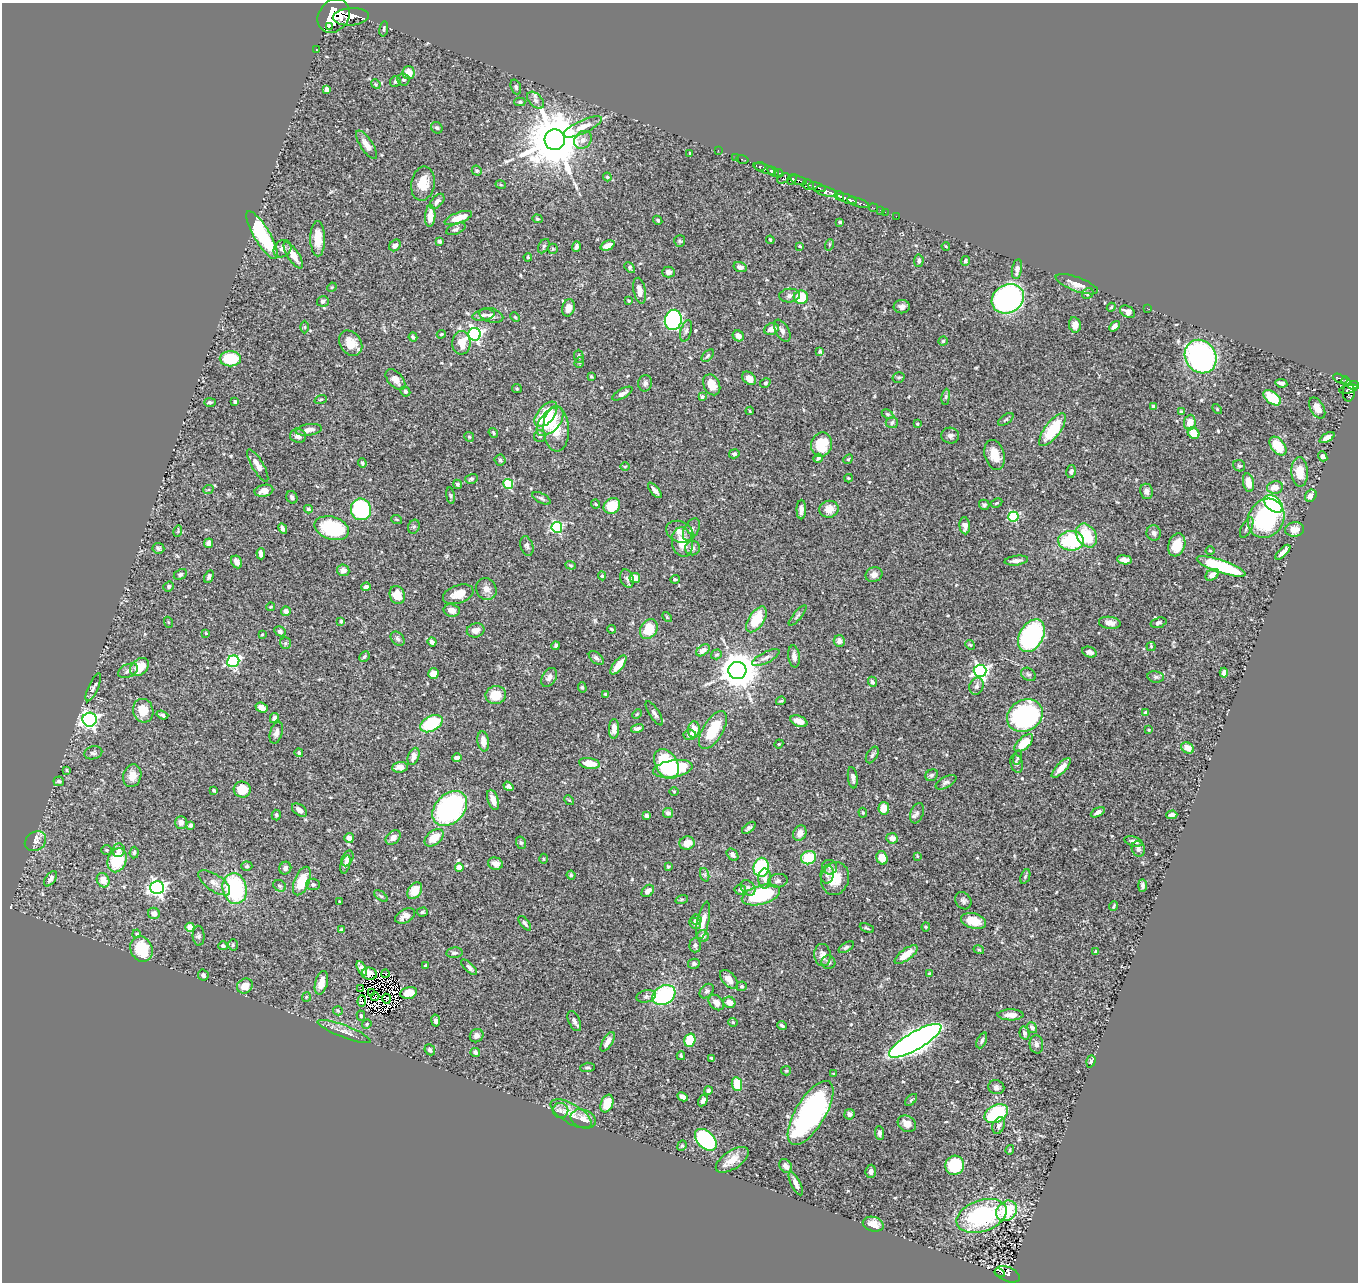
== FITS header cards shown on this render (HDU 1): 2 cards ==
NAXIS1  =                 1356
NAXIS2  =                 1280

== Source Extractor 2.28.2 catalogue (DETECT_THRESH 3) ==
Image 1356 x 1280 px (HDU 1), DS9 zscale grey, 1 PNG px = 1 image px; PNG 1360 x 1284 px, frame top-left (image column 1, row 1280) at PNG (2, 3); each listed source drawn as its Kron ellipse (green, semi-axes under 4 px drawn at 4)
Background 0.496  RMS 0.02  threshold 0.0606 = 3 sigma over >= 5 px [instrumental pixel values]
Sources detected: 544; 6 with non-positive FLUX_AUTO (blend fragments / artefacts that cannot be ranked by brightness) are neither listed nor drawn; of the other 538, the 500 brightest by FLUX_AUTO listed and drawn (38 fainter detections omitted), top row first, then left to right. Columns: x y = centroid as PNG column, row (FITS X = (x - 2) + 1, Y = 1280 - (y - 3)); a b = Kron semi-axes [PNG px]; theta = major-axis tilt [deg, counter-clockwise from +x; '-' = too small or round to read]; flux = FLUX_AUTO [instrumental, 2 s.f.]
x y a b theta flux
334 16 18 15 52 7800
351 17 18 9 4 2800
329 26 4 3 - 300
384 29 7 4 79 2.3
316 50 3 3 - 20
408 73 6 6 - 17
403 80 6 6 - 2.7
395 81 5 5 - 2.9
376 84 5 4 - 1.5
516 87 8 5 -69 2.6
327 89 4 4 - 9.4
536 100 10 6 -44 5.4
520 102 5 4 - 2.4
583 127 21 6 25 15
437 128 6 5 - 2.2
555 140 10 10 - 10000
583 140 10 8 47 8.4
367 145 16 6 -56 10
718 150 2 2 - 7.3
690 153 3 3 - 2
735 157 2 2 - 9.8
742 159 6 3 -15 32
760 166 5 3 - 260
764 169 11 4 -20 730
477 171 5 4 - 2.8
773 172 6 4 -31 580
779 173 4 3 - 240
607 177 4 3 - 1.5
784 178 7 4 29 220
792 179 6 3 50 160
798 180 8 3 -20 330
423 184 17 11 80 23
808 184 6 5 - 290
501 185 5 3 - 1.5
817 187 9 3 -16 250
826 192 11 4 -13 1500
839 196 5 3 - 410
847 199 10 3 -19 640
437 201 9 5 47 4.9
858 203 11 3 -18 190
873 208 4 2 - 9.2
880 210 2 2 - 5.9
885 212 2 2 - 3.9
430 216 11 5 88 15
896 216 2 2 - 6.8
458 218 14 5 20 21
537 219 5 4 - 1.4
658 220 5 3 - 2
840 222 3 3 - 2.2
456 229 10 5 22 3.6
262 235 27 8 -59 120
318 239 18 7 -89 22
770 240 4 3 - 1.4
439 241 4 3 - 2.8
680 241 6 5 - 2.2
395 245 6 5 - 6.4
607 245 7 4 23 11
829 245 6 3 71 1.6
544 246 7 5 61 2.5
800 246 4 3 - 1.3
946 246 4 3 - 1.2
576 247 5 3 - 4
282 249 9 8 - 7.6
553 249 5 5 - 1.6
293 255 15 5 -56 15
528 257 4 3 - 1.4
919 261 6 4 85 3
965 261 5 4 - 2.5
630 267 6 4 -45 3.1
740 267 7 5 -17 5
1017 269 10 5 80 6.5
668 272 6 5 - 5.1
1077 284 22 7 -20 12
332 287 5 4 - 1.3
640 291 13 6 -79 11
1088 293 6 5 - 3.1
790 295 10 7 3 5.4
801 297 7 7 - 56
1008 299 17 14 29 360
323 301 6 5 - 3.4
629 301 4 3 - 1.4
902 307 8 6 -2 5.4
1111 307 4 4 - 1.5
568 308 9 6 75 8
1147 308 3 2 - 2.8
1128 312 8 5 -29 7.4
483 315 11 5 9 4.8
491 315 12 7 -16 6.3
515 317 5 3 - 1.4
673 320 10 8 77 200
1075 325 8 6 -79 9.4
1114 326 6 3 48 4.6
305 327 6 4 90 1.6
771 329 8 5 19 11
686 331 11 5 73 4.2
782 331 12 6 -60 5.6
441 334 4 3 - 1.6
475 334 6 6 - 330
738 336 6 5 - 8.7
413 337 4 3 - 2.6
943 341 4 4 - 1.6
351 343 14 10 -53 18
461 343 12 9 88 21
820 351 4 4 - 2.7
579 356 6 5 - 2.3
708 356 7 4 47 2.3
1201 357 17 15 -54 340
230 359 10 7 0 59
579 362 5 4 - 2
591 376 4 3 - 1.6
898 377 6 5 - 2.4
749 378 8 5 -45 12
395 379 12 7 -48 10
1340 379 7 3 -24 83
1346 382 5 4 - 78
645 383 8 7 - 4.3
765 383 5 4 - 2.3
1281 383 6 3 -8 3.9
712 385 11 8 -64 18
1353 385 6 4 8 310
517 389 5 4 - 1.6
1348 389 9 4 14 250
405 392 5 4 - 3.3
1349 393 9 6 88 270
622 394 11 4 30 6.1
702 397 3 3 - 1.8
946 397 8 4 82 2.2
1272 398 10 5 -38 48
321 399 6 3 19 1.4
210 402 6 4 0 2.9
235 402 3 3 - 4.1
1154 406 4 3 - 9.4
1317 408 11 6 -61 13
1217 409 5 3 - 1.3
750 411 4 4 - 1.2
1181 412 3 3 - 1.6
546 414 15 8 50 62
888 414 6 4 -26 2
1006 419 9 4 36 2.5
550 421 17 9 49 38
1190 422 8 6 85 17
892 423 6 5 - 3.6
917 424 4 3 - 1.3
556 429 22 13 -88 31
309 430 13 5 8 8.5
1053 430 19 7 53 58
493 433 5 4 - 2
1193 433 6 5 - 17
298 436 8 7 - 5.4
540 436 6 6 - 2.7
950 436 9 8 - 4.5
469 437 5 4 - 1.9
1327 438 8 4 31 7.9
821 445 12 10 74 43
1278 446 11 6 -51 29
734 454 5 4 - 2.5
995 455 15 9 -74 20
1323 456 5 4 - 4.9
818 458 5 3 - 2.7
848 459 5 4 - 1.8
500 460 5 5 - 2.6
362 463 5 3 - 2.2
258 465 18 5 -59 11
1239 466 6 5 - 2.8
625 467 5 3 - 1.4
1071 471 6 4 76 3.1
1300 472 15 8 -86 23
848 478 4 3 - 1.4
471 479 6 5 - 2.5
1248 483 9 5 -79 16
457 484 4 4 - 2.9
508 484 5 4 - 70
1275 487 8 6 11 13
208 490 5 3 - 1.5
655 490 9 4 -50 6
264 491 9 6 13 11
1147 491 8 6 -81 6.7
450 496 8 4 -81 2
1311 496 6 5 - 9.7
292 497 6 5 - 3.1
541 498 10 5 -27 3.1
997 503 6 4 26 1.9
596 504 5 3 - 1.4
1273 504 10 7 -42 160
984 505 5 5 - 2.8
612 506 9 7 40 45
308 509 4 3 - 1.7
361 509 11 10 - 160
829 509 9 8 - 15
801 510 10 4 89 5.6
1013 517 5 5 - 81
1266 518 20 17 58 150
397 520 5 3 - 1.4
965 526 9 5 -83 6.3
414 527 7 5 67 2.5
557 527 5 5 - 150
332 528 18 11 -17 100
1247 528 11 5 63 3.9
283 529 5 4 - 3.6
691 529 12 7 60 6.3
1294 529 9 7 5 12
178 531 6 3 73 1.4
680 532 14 10 -23 11
1154 533 8 7 - 5
1087 535 13 9 -55 48
1071 541 13 10 1 81
682 542 15 10 -80 28
209 543 5 4 - 7.8
1177 545 12 8 72 26
527 546 10 6 -74 3.7
158 548 6 5 - 2.9
692 548 7 7 - 4.5
1210 551 4 3 - 1.3
1283 552 9 4 45 8.4
261 554 6 4 -85 6.6
1124 560 7 4 -8 8.1
1016 561 12 5 7 6.2
237 562 7 5 -63 8.9
571 565 5 4 - 1.8
1221 566 25 6 -19 110
343 570 6 5 - 7.7
180 574 7 5 28 3.7
874 575 9 7 24 6.7
1212 575 7 5 31 8
602 576 4 4 - 1.6
209 577 6 4 63 3.6
635 578 5 5 - 18
627 579 9 6 -71 3.7
675 579 5 4 - 2.4
169 587 5 5 - 3.7
366 587 5 4 - 6
486 589 11 10 - 8.8
458 594 16 9 18 17
397 595 9 7 -68 24
271 607 4 3 - 1.7
452 610 8 6 -10 9.5
286 611 5 4 - 4.8
798 615 13 4 50 3.2
667 617 6 3 -47 1.4
756 619 14 7 56 43
341 621 3 3 - 1.5
168 622 5 3 - 1.3
1110 623 11 6 -7 8.3
1158 623 8 5 17 3.1
612 629 4 3 - 1.5
649 629 11 8 56 33
476 630 9 7 12 8.1
280 631 6 4 -29 3.5
206 633 4 3 - 1.4
262 634 4 4 - 1.2
1031 636 17 11 60 200
398 639 8 6 -45 3.5
839 641 6 5 - 5.5
432 642 4 4 - 4.5
285 643 6 5 - 2
970 645 5 4 - 1.5
556 646 4 4 - 2.4
1151 646 4 4 - 1.4
703 650 7 5 37 7.4
1089 652 7 5 -20 6.9
716 654 6 5 - 2.2
794 656 11 5 -84 7.9
364 657 5 4 - 2.2
596 658 8 5 -40 3.5
766 658 15 5 27 6
233 661 6 5 - 170
618 665 11 5 52 18
139 667 10 7 40 24
737 670 9 8 - 3200
128 671 10 6 26 5.8
980 671 6 6 - 330
433 673 6 5 - 16
1224 673 5 4 - 5.3
1028 674 8 6 -35 3.1
549 677 10 7 60 6.1
1156 677 8 5 -9 3.7
872 682 5 4 - 3
976 686 9 7 66 5
93 687 15 5 65 4
582 687 5 4 - 2
605 694 3 3 - 1.5
496 695 10 9 - 27
781 701 5 3 - 1.8
262 708 6 4 -21 11
143 711 12 10 -74 23
654 713 14 5 -57 4.9
1146 713 4 3 - 3.3
637 714 5 3 - 1.4
162 715 6 4 -20 2.5
1025 715 19 15 31 230
274 718 5 4 - 4.9
90 720 7 7 - 440
799 721 9 5 -23 9.9
431 724 12 7 29 79
637 728 6 3 14 3.8
614 729 10 5 88 9.5
694 730 8 6 83 16
713 730 21 10 59 49
1149 730 3 3 - 1.2
276 733 11 6 74 5.9
690 735 6 5 - 5.5
483 741 10 6 -80 12
1024 743 11 6 43 29
779 744 4 4 - 1.3
1187 748 7 5 -30 11
93 753 9 6 14 3.5
299 753 4 4 - 2.3
872 755 9 5 60 3.3
413 756 9 5 70 8.1
457 758 5 4 - 4.1
1017 758 7 4 75 1.8
589 763 10 5 -8 16
666 764 16 11 -59 71
1017 764 9 6 -74 4.2
400 767 8 5 5 10
1061 768 13 5 46 11
673 769 20 8 9 120
66 770 3 3 - 1.4
932 775 6 5 - 2.4
132 776 11 9 74 14
853 778 11 5 -82 5.6
59 781 5 5 - 3
946 782 11 5 29 4.2
508 786 5 4 - 3.7
214 790 4 3 - 2.1
242 790 8 8 - 26
674 791 5 3 - 1.3
493 800 10 5 -71 11
569 800 5 4 - 1.5
884 808 6 5 - 19
450 809 20 14 46 270
299 810 8 5 -38 6.7
1098 812 7 4 27 4.3
668 813 5 5 - 4.3
863 813 5 4 - 1.5
917 813 10 6 70 4.5
276 815 5 4 - 2.1
646 815 4 3 - 5.3
1172 815 5 4 - 5.2
181 822 6 6 - 7.1
191 825 4 3 - 2.5
749 828 8 4 38 3.1
800 833 8 6 62 10
349 838 5 4 - 6.9
393 838 8 6 43 8.5
434 838 11 7 40 24
892 838 6 5 - 7.1
35 841 11 9 34 7.4
1133 841 9 4 -15 4.7
521 843 6 5 - 2.2
687 843 8 6 13 16
1138 849 8 6 -73 3.9
107 850 5 4 - 1.9
118 850 7 6 - 5.2
134 852 6 4 84 2.2
733 855 7 5 -49 4.1
917 856 4 3 - 1.3
347 858 8 5 64 4
809 858 8 6 24 39
882 858 7 5 -71 18
543 859 5 3 - 1.4
117 860 12 9 68 59
345 864 9 4 74 5
495 864 7 6 - 8.9
247 866 5 4 - 1.9
459 867 4 4 - 17
668 867 4 3 - 1.9
761 867 9 7 81 92
829 867 7 7 - 5.2
285 868 6 6 - 4.8
827 874 9 6 84 4.8
571 875 4 4 - 2.1
705 875 7 4 -71 2.6
1025 876 7 4 70 2
765 878 10 6 89 7.3
835 878 16 14 74 29
51 879 9 5 56 5
103 880 7 6 - 13
302 881 15 7 69 39
778 881 10 6 11 4.7
214 883 19 8 -35 10
313 884 7 5 -3 3.3
280 886 7 5 -32 2.8
1142 886 6 4 -90 4
157 888 7 6 - 470
235 888 15 12 -77 130
748 888 8 6 -50 4.8
740 890 6 5 - 3.2
415 891 9 6 56 22
648 891 7 5 45 7.9
761 895 20 9 16 120
381 896 8 4 -35 2.1
682 899 6 4 18 1.7
963 901 9 7 -51 4
340 902 4 3 - 1.5
1114 906 5 2 - 1.5
422 912 6 4 2 2.4
154 913 6 5 - 8.2
405 916 10 6 30 8.5
696 919 5 5 - 3
703 920 19 6 78 11
973 921 12 7 -15 20
525 923 9 4 -51 3.4
695 923 6 5 - 7.2
190 927 4 4 - 18
926 927 4 4 - 1.3
867 928 7 2 -25 1.8
341 930 4 3 - 3.4
137 934 4 3 - 1.5
199 936 10 6 -86 3.6
703 936 6 5 - 5.1
233 945 5 4 - 2.2
695 945 7 5 87 3.4
223 946 4 4 - 3.6
846 947 8 4 32 2.6
141 949 13 10 -65 51
979 950 5 3 - 1.3
1096 952 3 3 - 2.1
454 953 8 5 6 3.8
906 954 13 5 36 18
822 955 11 8 -84 9.3
828 962 7 6 - 3.9
694 964 6 5 - 2.5
425 965 3 3 - 1.4
469 967 10 4 -45 4.4
362 968 8 4 -62 5.3
930 973 4 4 - 1.9
369 974 8 6 -9 10
385 974 4 2 - 1.4
203 975 5 5 - 3.9
729 979 11 6 -49 11
321 983 12 6 75 14
245 986 8 7 - 14
742 986 5 5 - 2.7
360 989 3 2 - 1.9
707 991 8 6 48 3.4
371 993 4 2 - 2
409 993 8 5 12 24
664 995 12 9 30 130
646 996 9 6 13 4
306 997 5 4 - 1.6
375 997 4 3 - 6.3
386 999 5 3 - 1.6
362 1001 5 3 - 3.2
729 1002 6 5 - 11
716 1003 9 6 -44 8.6
338 1011 5 4 - 1.6
1011 1015 13 5 0 9.7
361 1016 5 4 - 2.1
436 1021 6 4 -80 3.9
574 1021 11 5 -65 5
733 1022 4 4 - 1.4
367 1024 5 4 - 1.5
782 1026 5 3 - 2.5
1032 1028 6 4 -52 3.9
344 1031 28 6 -21 11
1025 1033 7 5 -77 3.8
477 1036 7 6 - 6
690 1040 7 5 74 39
982 1040 8 4 66 3.1
915 1041 30 9 30 1100
608 1042 11 5 58 7.5
1036 1044 9 7 -85 4.2
430 1050 6 5 - 3.4
475 1052 5 4 - 4.1
681 1056 4 3 - 2
711 1058 4 3 - 2
1091 1061 6 4 72 2.1
587 1067 7 4 3 2.5
786 1071 5 4 - 1.7
834 1074 4 3 - 1.5
737 1084 7 5 -81 33
996 1087 8 7 - 4.4
708 1091 4 4 - 2.9
683 1097 5 4 - 8.3
703 1100 6 4 59 4.4
911 1100 7 4 45 2.3
607 1104 9 6 67 27
560 1110 8 7 - 5.9
810 1113 36 15 59 340
571 1114 23 9 -30 17
849 1114 5 5 - 4.7
996 1114 12 8 28 120
583 1119 13 9 -20 10
907 1124 9 7 -35 11
999 1126 9 6 69 4.8
880 1133 7 4 -85 4.5
706 1140 13 8 -46 180
682 1146 5 4 - 1.6
1010 1150 5 3 - 1.6
732 1160 19 9 34 17
955 1165 10 9 - 67
786 1166 7 5 -53 6.4
871 1171 7 5 84 5
796 1184 13 5 -65 6.5
1007 1211 11 9 42 52
982 1216 26 15 18 170
873 1224 10 7 -16 14
1000 1273 5 2 - 28
1008 1274 13 7 -22 150
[38 fainter detections neither listed nor drawn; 6 non-positive-flux detections neither listed nor drawn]